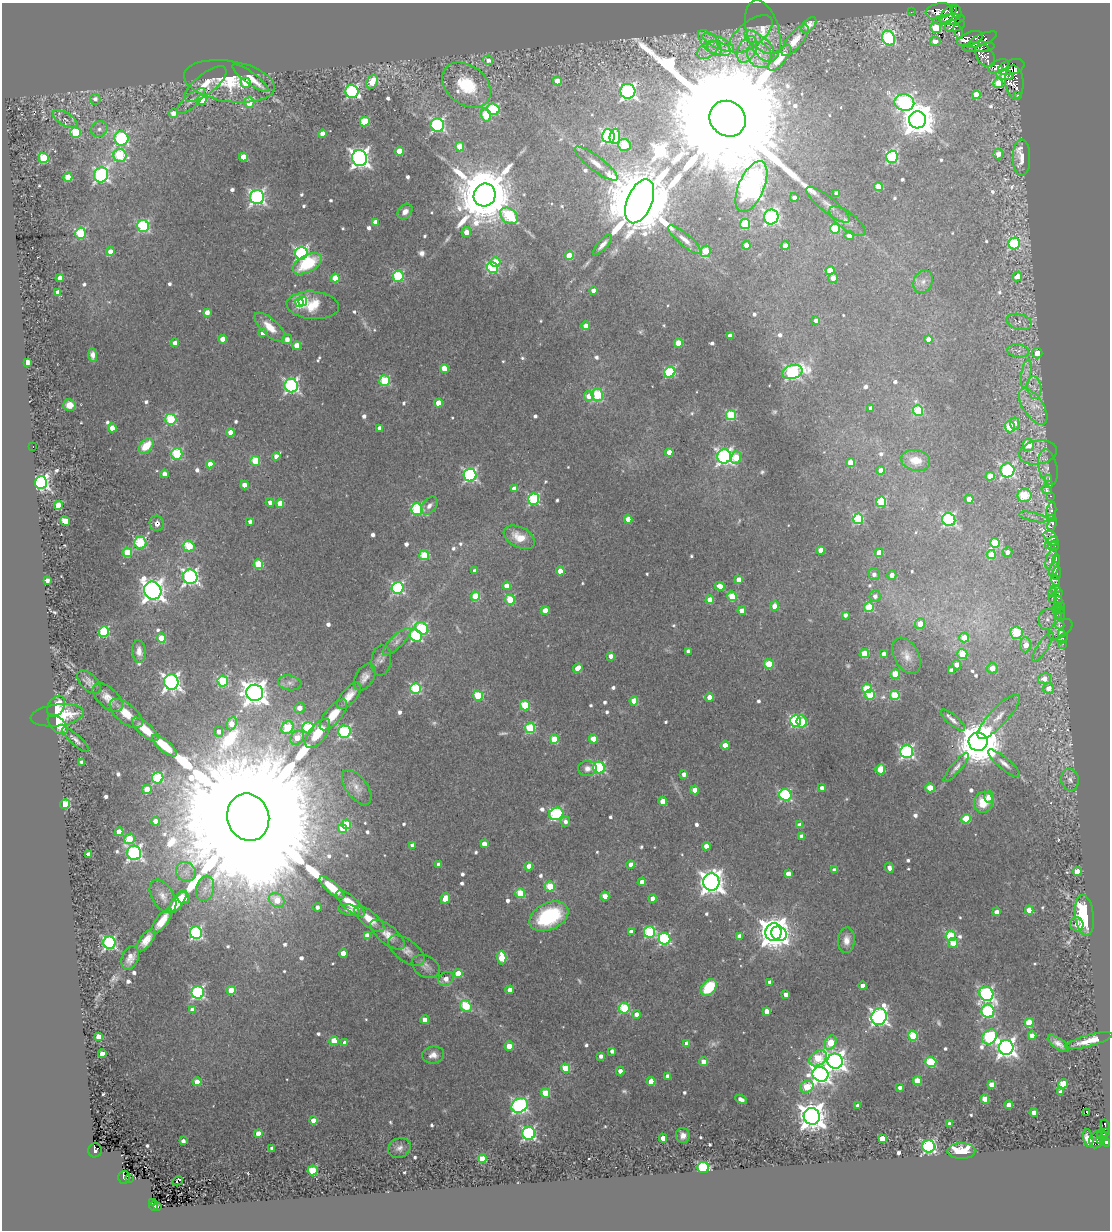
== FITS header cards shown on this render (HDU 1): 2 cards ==
NAXIS1  =                 1108
NAXIS2  =                 1228

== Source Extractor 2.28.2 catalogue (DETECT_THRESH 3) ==
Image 1108 x 1228 px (HDU 1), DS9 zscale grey, 1 PNG px = 1 image px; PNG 1112 x 1232 px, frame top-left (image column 1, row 1228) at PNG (2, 3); each listed source drawn as its Kron ellipse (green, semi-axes under 4 px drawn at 4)
Background 0.16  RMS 0.02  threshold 0.0612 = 3 sigma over >= 5 px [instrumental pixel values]
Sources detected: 740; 1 with non-positive FLUX_AUTO (blend fragments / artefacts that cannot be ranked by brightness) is neither listed nor drawn; of the other 739, the 500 brightest by FLUX_AUTO listed and drawn (239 fainter detections omitted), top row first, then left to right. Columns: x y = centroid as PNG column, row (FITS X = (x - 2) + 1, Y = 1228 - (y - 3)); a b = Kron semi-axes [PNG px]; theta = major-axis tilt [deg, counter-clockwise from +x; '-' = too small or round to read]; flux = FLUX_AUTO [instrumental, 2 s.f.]
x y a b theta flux
939 11 13 7 11 1300
956 11 7 5 -65 540
911 12 2 2 - 9.7
948 14 11 5 47 1700
949 19 16 5 5 1700
809 25 9 5 48 8.3
955 26 10 5 14 1500
936 28 5 5 - 44
763 31 32 16 -74 33
958 32 8 4 -71 830
751 34 26 12 38 28
889 38 7 6 - 200
970 39 13 6 19 1800
795 40 19 7 51 17
982 40 16 5 23 2000
935 41 5 4 - 11
710 42 15 7 -48 13
759 42 17 6 -36 13
718 43 17 6 -25 12
978 47 16 5 3 1900
719 49 12 6 -15 9.2
747 49 14 8 64 17
708 50 12 7 35 9.2
759 55 14 11 -50 19
985 56 13 8 -54 2000
780 58 16 6 49 27
488 60 5 4 - 9.3
998 66 11 6 23 1200
1011 67 14 7 17 2500
1005 75 8 5 -10 2900
251 78 22 6 -36 15
229 81 46 20 -9 77
557 81 4 4 - 26
372 82 7 5 59 38
1014 82 17 9 -84 3700
246 83 5 5 - 40
998 83 5 4 - 42
206 84 25 10 39 29
466 85 27 19 -38 82
352 91 7 6 - 260
628 91 7 7 - 460
976 95 4 4 - 29
1018 95 3 2 - 200
95 99 5 5 - 7.1
202 100 5 4 - 45
191 101 18 6 42 8.5
249 103 5 5 - 42
904 103 10 8 -12 370
493 109 6 5 - 110
173 113 5 5 - 14
486 115 7 5 -72 81
65 119 14 6 -31 8
728 119 19 17 -41 140000
917 120 8 8 - 3200
365 122 5 5 - 76
437 125 7 6 - 330
99 129 8 7 - 7.6
76 133 5 5 - 110
323 134 4 4 - 23
608 136 7 6 - 340
615 136 8 5 86 81
121 138 7 7 - 270
624 145 6 5 - 76
460 147 5 4 - 36
399 151 4 4 - 27
998 154 5 5 - 11
120 155 7 6 - 100
243 157 4 4 - 28
892 157 6 6 - 200
44 158 5 5 - 100
360 158 8 7 - 930
1022 158 18 8 90 16
596 164 26 7 -37 18
101 175 8 7 - 400
68 177 4 4 - 45
878 186 4 4 - 34
751 187 27 13 67 1300
836 193 4 4 - 6.9
485 195 11 11 - 15000
257 197 7 7 - 450
794 198 4 4 - 8.7
640 201 23 12 67 31000
828 205 27 7 -39 16
405 212 8 6 49 9.8
509 216 10 7 -37 140
771 217 7 7 - 380
847 221 22 8 -37 14
375 222 4 4 - 12
745 224 5 5 - 95
143 226 6 6 - 180
835 229 5 5 - 82
466 232 5 4 - 15
80 233 5 5 - 120
849 236 4 4 - 12
685 240 21 6 -40 11
1014 243 6 5 - 160
602 245 13 4 47 8.1
746 245 4 4 - 18
785 246 4 4 - 20
705 251 6 5 - 54
110 252 4 4 - 15
301 253 6 6 - 320
569 256 4 4 - 41
495 262 5 5 - 40
307 264 16 8 28 77
492 267 6 5 - 160
830 271 4 4 - 40
398 276 5 5 - 140
1017 277 5 4 - 17
60 278 4 4 - 17
335 278 4 4 - 43
833 278 5 5 - 12
923 282 12 9 66 9.6
593 291 4 4 - 8.9
58 292 4 4 - 12
303 301 5 4 - 97
299 303 4 4 - 90
313 305 26 13 -4 43
207 312 4 4 - 15
816 321 4 4 - 8.2
1019 322 13 7 -14 7.3
586 326 4 4 - 14
270 327 19 8 -43 24
263 333 4 4 - 12
730 336 4 4 - 12
223 339 4 4 - 21
287 339 5 4 - 11
929 339 4 4 - 16
175 343 4 4 - 9.2
678 343 4 4 - 35
297 346 4 4 - 31
1018 351 11 6 -8 7.1
1037 353 5 5 - 14
93 355 7 4 -89 8
28 362 4 4 - 9.5
444 368 4 4 - 36
670 372 6 5 - 140
793 372 10 7 15 340
1026 373 14 5 80 7.6
385 381 5 5 - 100
291 386 7 6 - 390
1034 388 11 7 -79 9.4
597 395 6 6 - 110
589 396 5 4 - 18
438 403 4 4 - 25
69 405 6 6 - 14
1033 406 21 10 -56 25
871 408 4 4 - 11
918 410 5 5 - 80
731 415 5 5 - 100
171 419 5 5 - 130
1015 424 6 4 -87 8.2
1010 427 6 5 - 69
112 428 4 4 - 23
379 428 4 4 - 8
230 432 4 4 - 20
1028 445 6 5 - 52
33 446 3 2 - 33
146 446 8 6 47 42
669 452 4 4 - 18
1038 452 19 12 10 19
177 454 6 5 - 140
276 456 4 4 - 12
724 456 7 7 - 480
736 458 6 5 - 54
916 460 14 10 -11 27
255 461 5 5 - 71
850 463 4 4 - 30
210 464 4 4 - 19
1048 467 18 9 -78 23
881 470 4 4 - 14
1007 470 7 7 - 310
164 474 4 4 - 11
470 475 6 6 - 330
990 476 4 4 - 28
1049 478 3 3 - 17
41 482 6 6 - 600
244 485 4 4 - 16
1050 485 3 3 - 19
514 489 4 4 - 12
1047 490 5 3 - 180
1024 495 7 6 - 100
1050 496 3 2 - 28
534 499 6 5 - 180
969 499 4 4 - 23
270 502 4 4 - 7.2
881 502 5 5 - 120
280 503 4 4 - 28
58 505 4 4 - 42
429 506 10 6 51 8.4
417 509 6 5 - 150
1051 511 10 5 80 1500
1034 517 14 4 -13 7.5
1052 518 3 3 - 360
628 519 4 4 - 24
858 519 5 5 - 120
949 520 7 6 - 310
65 521 5 4 - 18
250 522 4 4 - 7.3
157 523 8 7 - 8.8
1052 524 7 4 65 510
519 537 17 10 -28 29
1051 537 8 5 -34 450
1053 541 6 3 9 230
140 543 6 6 - 93
995 543 5 5 - 66
1049 545 3 3 - 410
189 546 6 5 - 93
1053 546 5 5 - 760
821 550 4 4 - 23
127 552 4 4 - 57
879 552 4 4 - 20
1007 552 5 5 - 9.8
424 555 5 5 - 70
991 555 4 4 - 26
1051 558 11 3 69 430
1056 561 7 3 87 530
258 564 5 4 - 74
1054 569 7 4 72 860
475 571 4 4 - 7.4
560 571 4 4 - 21
1057 573 7 3 83 250
874 574 6 6 - 7
892 575 5 4 - 13
190 577 7 7 - 520
739 580 4 4 - 20
47 581 4 4 - 8.3
1055 581 6 3 -73 280
506 586 4 4 - 14
720 586 5 4 - 19
398 588 6 6 - 240
1055 589 5 4 - 63
153 591 9 8 - 1300
1052 592 4 2 - 34
1059 593 4 3 - 56
475 596 5 4 - 57
732 596 5 4 - 52
875 596 6 5 - 7.3
1052 598 3 3 - 26
510 599 5 5 - 63
710 600 4 4 - 28
1058 601 5 4 - 350
774 606 5 4 - 18
1060 606 4 2 - 24
869 607 5 5 - 71
1060 609 5 3 - 45
545 610 4 4 - 18
1056 610 3 3 - 110
742 611 4 4 - 18
845 615 4 3 - 6.9
1057 615 2 2 - 140
1061 615 6 3 84 290
1047 619 10 8 76 11
920 624 5 5 - 24
1060 625 4 3 - 12
422 628 7 5 -38 150
1060 629 14 7 35 15
104 631 5 5 - 120
1016 633 6 6 - 110
1062 634 3 3 - 33
416 635 6 5 - 190
161 638 5 4 - 35
964 638 5 5 - 26
1063 638 6 3 40 10
397 641 18 6 44 9.5
1063 644 2 2 - 12
1026 645 8 5 -86 23
1043 647 17 5 57 9.3
139 651 11 6 -85 12
688 651 4 3 - 6.9
864 654 4 4 - 42
884 654 4 4 - 9.6
962 654 5 5 - 47
610 656 4 4 - 11
907 656 19 12 -61 16
381 660 15 10 82 7.6
769 664 5 4 - 55
956 665 5 4 - 13
578 668 5 4 - 21
992 668 5 5 - 26
951 670 4 4 - 7.6
895 674 5 4 - 52
365 677 15 9 59 11
1044 679 7 5 11 18
223 681 5 5 - 120
89 682 14 8 -44 9.3
171 682 8 7 - 630
290 683 11 7 -10 7.4
416 688 5 5 - 120
867 688 5 5 - 60
1049 688 5 5 - 14
255 693 8 8 - 1700
478 695 5 5 - 93
870 695 5 5 - 79
895 695 5 5 - 73
349 696 16 7 51 17
709 697 4 4 - 25
108 698 18 10 -42 17
634 701 4 4 - 39
525 705 5 5 - 87
56 706 11 8 57 35
299 708 5 5 - 13
126 713 20 9 -39 24
57 715 27 11 7 69
333 715 19 8 50 26
998 717 29 9 47 26
953 720 15 5 -40 7.1
796 721 6 5 - 210
802 721 6 5 - 57
232 723 7 4 68 22
58 724 12 7 -46 41
288 728 7 5 55 85
308 728 5 5 - 130
530 728 5 5 - 110
145 729 16 6 -41 27
219 731 5 4 - 8.1
344 732 6 6 - 250
318 733 17 8 52 46
297 738 8 6 45 29
554 739 5 4 - 55
593 739 4 4 - 37
75 740 17 5 -42 7.2
978 742 9 9 - 7600
725 745 4 4 - 24
164 746 15 6 -40 39
907 752 6 6 - 360
81 762 4 4 - 6.9
1004 763 20 6 -40 9.5
599 767 6 6 - 190
587 768 9 7 -2 8.4
956 768 18 5 50 7.6
880 769 5 4 - 56
684 774 4 4 - 9.8
158 778 6 5 - 120
1070 780 11 9 -81 9.1
357 787 20 10 -53 14
822 788 4 4 - 7.9
930 788 4 4 - 39
147 789 5 4 - 44
695 790 4 4 - 22
785 795 6 6 - 200
989 797 5 5 - 18
663 801 4 4 - 36
983 802 10 9 - 34
65 804 5 5 - 110
556 814 7 6 - 220
248 817 24 20 -72 280000
966 819 5 4 - 56
155 821 4 4 - 13
565 822 5 4 - 7.5
346 824 5 4 - 54
800 825 4 4 - 12
342 828 5 4 - 30
119 832 4 4 - 25
801 836 4 4 - 7.5
129 839 5 5 - 53
484 844 4 4 - 19
412 845 4 4 - 12
706 846 4 4 - 15
134 853 7 7 - 430
88 854 4 4 - 15
439 864 4 4 - 9.1
631 865 4 4 - 11
529 866 4 4 - 19
889 868 5 4 - 9.8
834 870 4 4 - 7.5
186 872 10 9 - 9.5
1077 872 4 4 - 41
788 874 4 4 - 14
642 882 4 4 - 20
711 882 8 8 - 1400
550 886 5 5 - 76
205 888 13 8 77 8.8
332 888 15 5 -41 39
520 893 5 4 - 64
163 896 18 10 -58 14
605 896 4 4 - 15
184 898 6 6 - 23
445 898 6 4 64 26
653 898 4 4 - 18
277 900 8 6 -33 39
178 902 14 5 54 35
350 903 18 7 -43 29
317 907 4 4 - 7.1
349 910 11 5 -16 6.9
1029 910 4 4 - 25
997 912 4 4 - 11
1084 915 20 9 -83 160
549 916 20 13 25 130
369 919 18 7 -40 21
162 921 15 5 53 21
1077 924 7 6 - 9.8
631 932 4 4 - 9.9
649 932 6 5 - 150
773 932 9 8 - 2600
196 933 6 6 - 260
779 934 8 6 -32 260
367 935 4 4 - 17
388 935 20 9 -39 17
739 936 4 4 - 8.9
951 936 5 5 - 110
664 939 6 6 - 210
146 940 13 6 54 14
846 940 13 8 86 14
109 943 6 6 - 280
953 943 5 5 - 28
407 951 21 10 -36 14
343 953 4 4 - 20
130 958 12 8 67 14
502 958 7 4 -86 51
426 966 15 10 -29 9.5
458 974 4 4 - 40
446 979 8 6 33 14
770 982 4 4 - 11
862 986 4 4 - 12
709 987 9 6 48 74
231 990 4 4 - 45
510 990 4 4 - 16
198 992 6 6 - 270
786 994 4 4 - 14
986 994 7 6 - 370
466 1006 6 5 - 110
624 1008 5 5 - 120
193 1010 4 4 - 21
767 1011 4 4 - 15
988 1011 6 6 - 210
636 1014 4 4 - 12
879 1017 8 7 - 630
425 1020 4 4 - 19
1029 1023 5 4 - 56
1032 1035 4 4 - 18
913 1036 5 5 - 89
98 1037 4 4 - 23
990 1037 8 6 49 260
334 1041 4 4 - 44
1089 1041 24 5 15 25
345 1043 4 4 - 12
830 1043 7 5 64 51
1058 1043 12 5 -35 10
687 1044 4 4 - 18
509 1046 4 4 - 26
1006 1048 7 7 - 920
612 1051 4 4 - 7.5
102 1054 4 4 - 24
433 1055 11 8 7 12
601 1056 4 4 - 7.5
818 1058 9 7 41 79
835 1061 7 7 - 940
704 1062 4 4 - 19
931 1062 5 5 - 110
566 1068 4 4 - 61
620 1071 4 4 - 9.5
821 1074 8 7 - 790
667 1076 4 4 - 10
651 1081 4 4 - 29
917 1081 4 4 - 36
197 1082 4 4 - 27
1063 1084 5 4 - 60
992 1085 4 4 - 32
807 1087 7 5 29 53
900 1087 4 3 - 6.9
1061 1092 4 4 - 8.8
545 1093 4 4 - 50
741 1099 6 3 -27 9.3
985 1099 4 4 - 24
520 1105 8 7 - 460
1009 1105 4 4 - 17
857 1106 4 3 - 7.7
1034 1112 4 4 - 20
1087 1112 4 3 - 13
812 1116 8 8 - 2100
313 1120 4 4 - 17
950 1124 4 4 - 8.5
1105 1127 7 3 -77 200
1105 1132 4 3 - 230
529 1133 6 6 - 310
258 1134 4 4 - 24
683 1135 7 6 - 9.5
1102 1135 5 3 - 110
663 1138 4 4 - 14
882 1138 4 4 - 33
1088 1138 9 5 -78 120
1096 1140 8 7 - 780
1101 1140 4 2 - 180
183 1141 3 3 - 8.4
1105 1142 5 3 - 660
929 1146 6 6 - 340
272 1148 4 4 - 7.3
399 1148 12 9 28 8.7
95 1150 7 7 - 130
961 1151 14 8 1 55
482 1159 4 4 - 55
703 1168 6 5 - 170
313 1170 5 5 - 85
124 1177 6 6 - 83
129 1179 3 2 - 18
178 1181 6 3 28 79
152 1202 3 2 - 21
154 1206 5 4 - 38
158 1206 3 2 - 13
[239 fainter detections neither listed nor drawn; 1 non-positive-flux detection neither listed nor drawn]